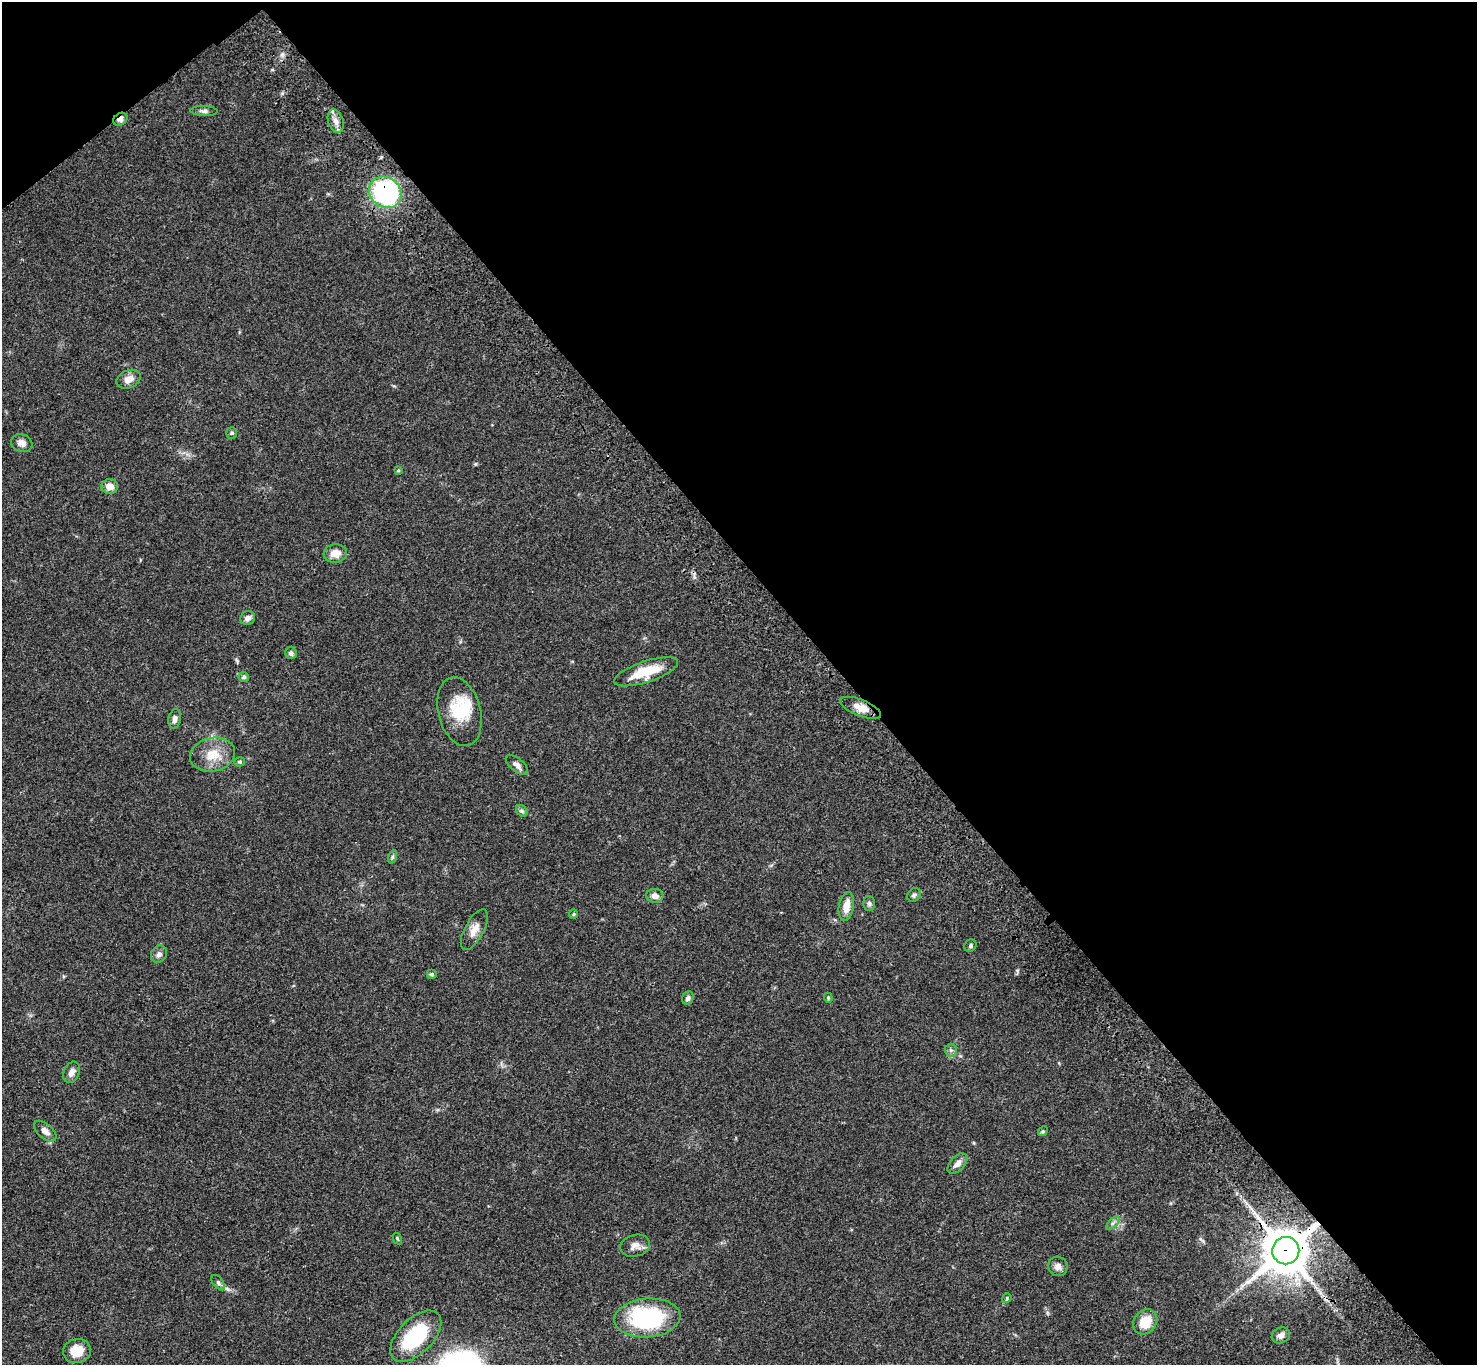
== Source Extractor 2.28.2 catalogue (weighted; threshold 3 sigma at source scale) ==
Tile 3 of 4 x 4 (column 3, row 1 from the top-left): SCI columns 3052-4526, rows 4479-5841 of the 6117 x 6091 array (HDU 1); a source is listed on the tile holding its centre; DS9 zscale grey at full resolution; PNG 1479 x 1367 px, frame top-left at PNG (2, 2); each listed source drawn as its Kron ellipse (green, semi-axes under 4 px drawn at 4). Shown black and unused: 44% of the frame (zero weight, under 3 of 4 exposures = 6% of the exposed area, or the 3 px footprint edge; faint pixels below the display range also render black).
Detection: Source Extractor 2.28.2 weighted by HDU 2 'WHT'; one run over the whole footprint, this tile lists its part. Background 0.0469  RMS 0.0052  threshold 0.0234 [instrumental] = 3 sigma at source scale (4.5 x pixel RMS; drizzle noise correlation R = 1.50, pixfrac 1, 0.05/0.05 arcsec/px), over >= 5 px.
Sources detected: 50; all 50 listed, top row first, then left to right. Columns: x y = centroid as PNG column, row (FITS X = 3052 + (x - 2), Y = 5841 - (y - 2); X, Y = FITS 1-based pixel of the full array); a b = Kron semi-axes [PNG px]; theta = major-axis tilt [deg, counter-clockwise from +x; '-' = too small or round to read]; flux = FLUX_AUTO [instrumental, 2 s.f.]
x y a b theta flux
204 111 13 5 -2 1.7
120 119 7 6 - 2
336 121 12 7 -71 2.9
385 192 17 15 -37 81
129 379 13 9 22 3.8
232 433 5 5 - 0.71
22 443 11 8 -19 2.7
398 470 4 4 - 0.61
110 486 8 7 - 4.1
335 553 12 9 5 5
248 618 8 6 37 2.1
291 653 6 5 - 1.4
646 672 33 10 18 15
244 677 5 5 - 0.99
861 708 21 8 -22 5.2
460 712 35 21 -76 20
175 719 10 6 77 2
213 755 23 17 12 10
240 762 5 4 - 0.71
517 765 13 6 -39 2.4
522 811 6 5 - 1
392 857 7 4 72 0.78
914 895 7 6 - 1.2
655 896 8 7 - 2.7
869 903 7 6 - 1.1
846 906 14 7 79 5.8
573 914 4 4 - 0.56
474 930 22 9 62 4.7
970 946 6 5 - 0.93
159 954 9 7 51 2
432 974 5 5 - 0.89
688 998 7 5 59 1.5
828 998 5 4 - 0.56
951 1050 6 6 - 1.2
71 1072 11 7 66 2.8
45 1131 13 7 -41 2.9
1043 1131 5 4 - 0.66
957 1163 12 7 45 2.9
1113 1223 8 4 45 1.2
397 1238 6 3 -59 0.59
635 1246 15 11 15 3.5
1286 1251 13 13 - 2000
1058 1266 10 9 - 2.5
218 1283 9 5 -53 1.3
1007 1298 5 4 - 0.56
647 1318 33 19 5 56
1145 1322 13 11 52 10
1281 1335 9 7 28 2.3
416 1336 32 17 45 35
77 1351 14 12 13 8.3
Overlapping masked pixels (flux is a lower limit): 4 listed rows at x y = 120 119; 385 192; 861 708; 1286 1251